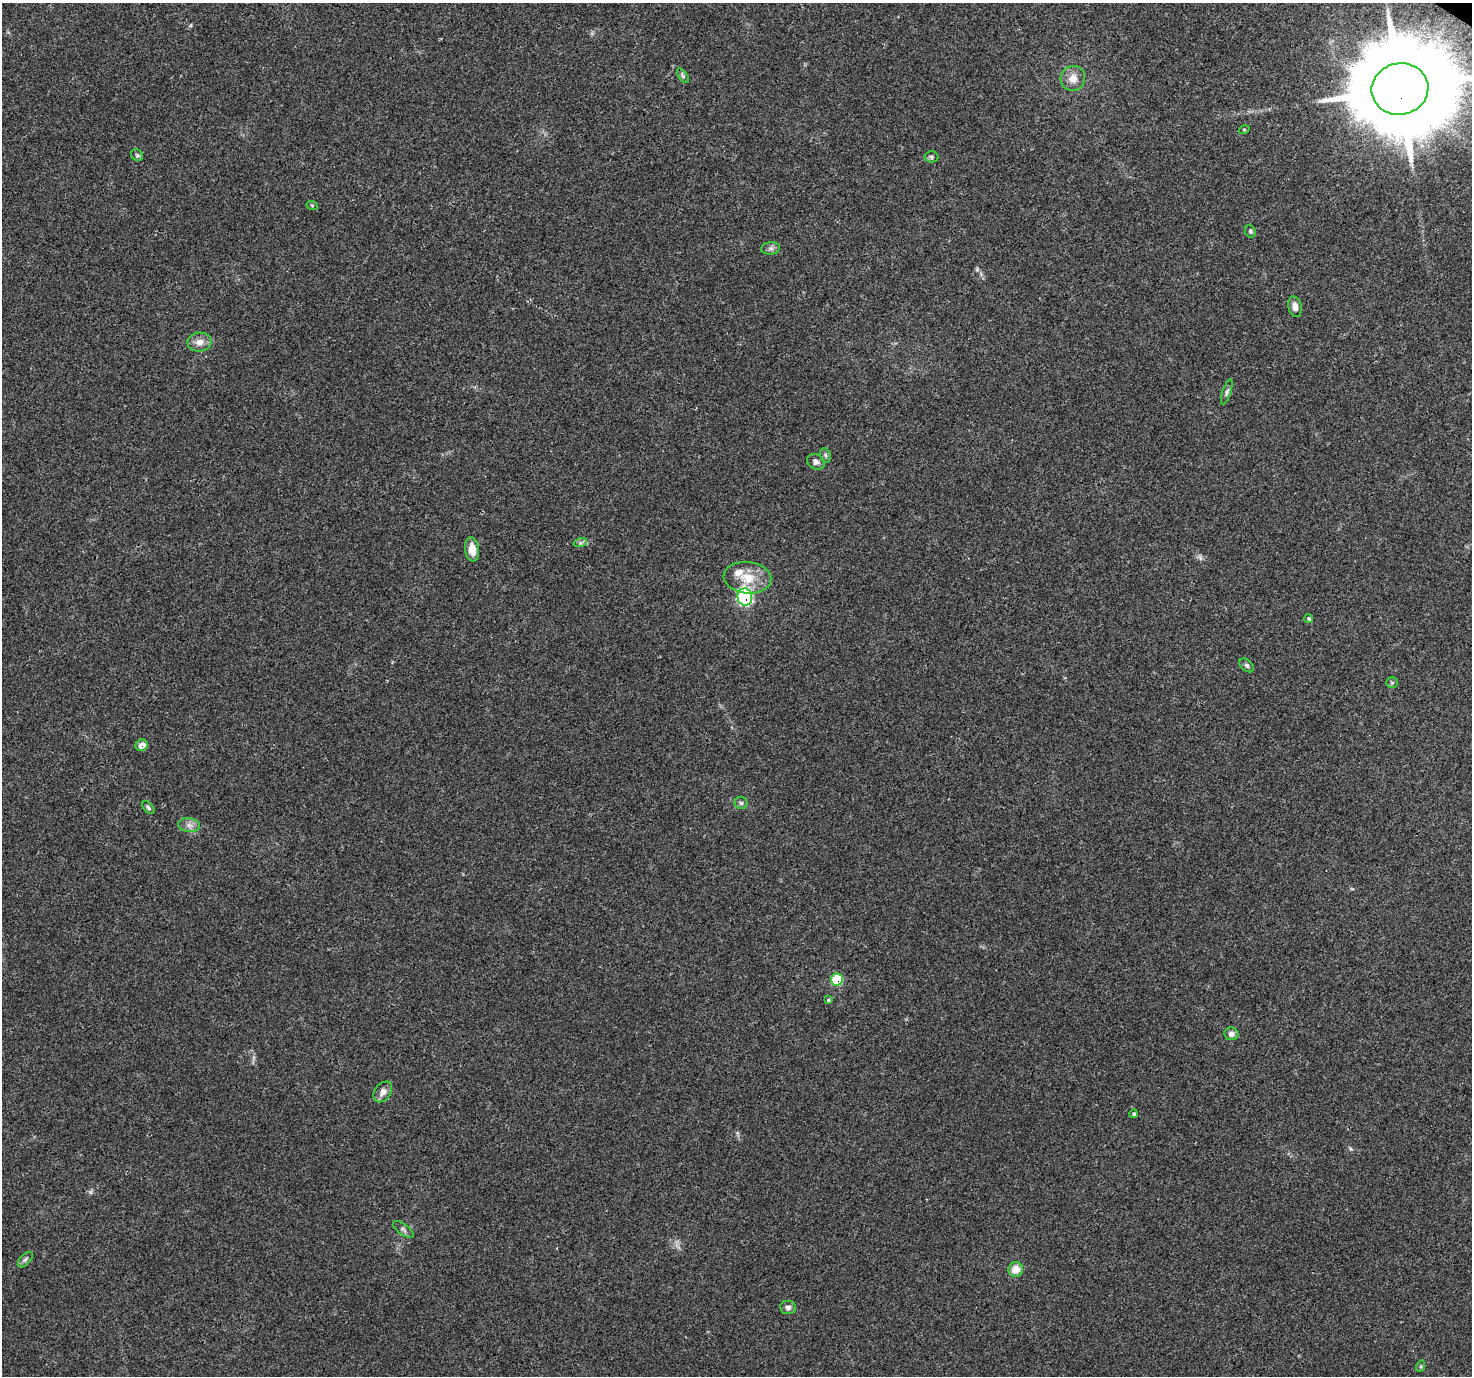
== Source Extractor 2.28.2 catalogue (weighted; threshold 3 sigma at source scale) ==
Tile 10 of 4 x 4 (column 2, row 3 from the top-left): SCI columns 1506-2975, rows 1608-2981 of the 5958 x 6028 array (HDU 1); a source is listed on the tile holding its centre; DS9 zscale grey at full resolution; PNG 1474 x 1378 px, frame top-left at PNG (2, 3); each listed source drawn as its Kron ellipse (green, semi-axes under 4 px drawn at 4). Shown black and unused: <1% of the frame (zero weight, under 3 of 4 exposures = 5% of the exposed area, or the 3 px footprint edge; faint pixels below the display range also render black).
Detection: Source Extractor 2.28.2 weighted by HDU 2 'WHT'; one run over the whole footprint, this tile lists its part. Background 0.0158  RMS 0.0026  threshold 0.0117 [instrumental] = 3 sigma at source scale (4.5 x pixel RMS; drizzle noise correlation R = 1.50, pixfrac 1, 0.0396/0.0396 arcsec/px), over >= 5 px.
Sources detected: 36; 1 inside a brighter listed object's ellipse — not listed separately; the other 35 listed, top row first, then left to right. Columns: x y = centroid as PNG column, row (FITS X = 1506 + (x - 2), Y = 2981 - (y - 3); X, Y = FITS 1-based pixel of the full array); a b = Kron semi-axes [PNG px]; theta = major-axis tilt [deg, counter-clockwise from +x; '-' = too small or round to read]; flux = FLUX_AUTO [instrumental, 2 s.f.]
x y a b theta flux
683 76 8 4 -55 0.5
1073 78 12 12 - 2.7
1400 89 28 26 13 5200
1244 130 5 3 - 0.24
137 155 6 5 - 0.46
931 157 7 5 -3 0.54
312 205 6 3 -20 0.28
1250 231 6 5 - 0.49
771 248 9 6 6 0.81
1295 307 10 6 -78 1.7
199 342 12 9 7 2.1
1227 392 13 4 71 0.68
825 455 7 5 -74 0.56
816 462 9 7 -29 1
580 543 7 4 18 0.53
472 549 12 7 -83 2.9
747 578 24 16 -6 5.9
745 597 9 7 -78 33
1309 619 4 4 - 0.45
1247 665 8 5 -40 0.67
1392 683 6 5 - 0.39
142 745 6 5 - 2
741 803 6 6 - 0.55
148 808 8 4 -46 0.51
189 825 11 7 -9 1.3
837 980 6 6 - 11
828 1000 4 3 - 0.33
1231 1034 7 6 - 1.2
383 1092 11 8 53 1.7
1134 1114 4 4 - 0.33
403 1229 12 5 -36 0.77
25 1259 9 5 47 0.65
1016 1269 7 7 - 3.3
788 1307 8 6 -7 0.96
1421 1366 6 4 72 0.33
Overlapping masked pixels (flux is a lower limit): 4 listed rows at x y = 1400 89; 745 597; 142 745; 837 980
Isophote crosses this tile's border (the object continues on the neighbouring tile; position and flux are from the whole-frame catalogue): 1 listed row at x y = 1400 89